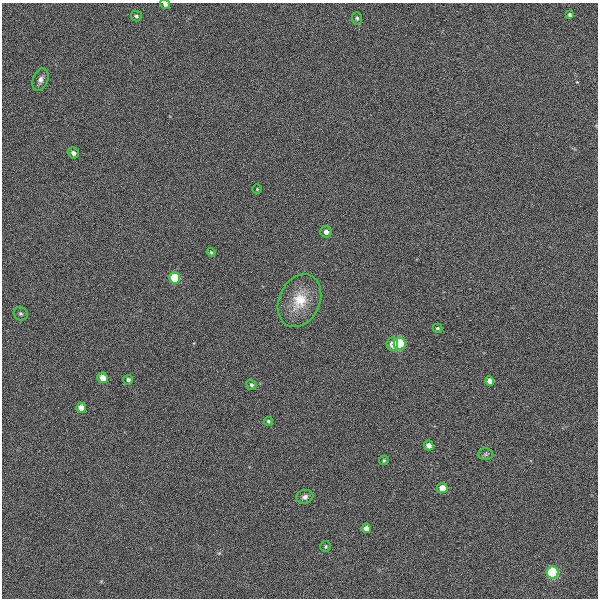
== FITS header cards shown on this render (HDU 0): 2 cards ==
NAXIS1  =                  596
NAXIS2  =                  596

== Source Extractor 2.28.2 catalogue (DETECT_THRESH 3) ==
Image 596 x 596 px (HDU 0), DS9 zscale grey, 1 PNG px = 1 image px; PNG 600 x 600 px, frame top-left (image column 1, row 596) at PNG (2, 3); each listed source drawn as its Kron ellipse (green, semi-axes under 4 px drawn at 4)
Background -0.0209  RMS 0.15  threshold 0.451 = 3 sigma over >= 5 px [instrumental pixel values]
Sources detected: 29; all 29 listed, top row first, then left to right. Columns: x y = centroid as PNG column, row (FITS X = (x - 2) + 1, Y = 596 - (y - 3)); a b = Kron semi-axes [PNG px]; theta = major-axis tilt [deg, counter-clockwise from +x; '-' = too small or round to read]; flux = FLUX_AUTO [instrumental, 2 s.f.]
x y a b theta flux
165 4 5 4 - 35
570 15 4 4 - 18
136 16 5 5 - 22
357 18 6 5 - 19
40 80 11 7 69 53
73 153 6 5 - 44
257 189 5 5 - 13
326 232 6 5 - 53
211 252 4 4 - 13
175 278 5 5 - 370
299 301 27 20 65 340
21 314 7 6 - 25
438 328 5 4 - 18
392 344 7 5 -83 88
400 344 6 6 - 760
103 378 5 5 - 110
128 380 5 5 - 26
490 381 5 4 - 61
251 385 5 4 - 21
81 408 5 5 - 97
268 421 4 4 - 16
429 445 5 4 - 66
486 454 7 6 - 22
384 460 5 4 - 14
442 488 5 5 - 140
305 497 8 7 - 40
366 528 5 4 - 68
326 547 5 5 - 17
553 572 6 6 - 730
At the frame edge (FLAGS 8, measured only in part): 1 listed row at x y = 165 4